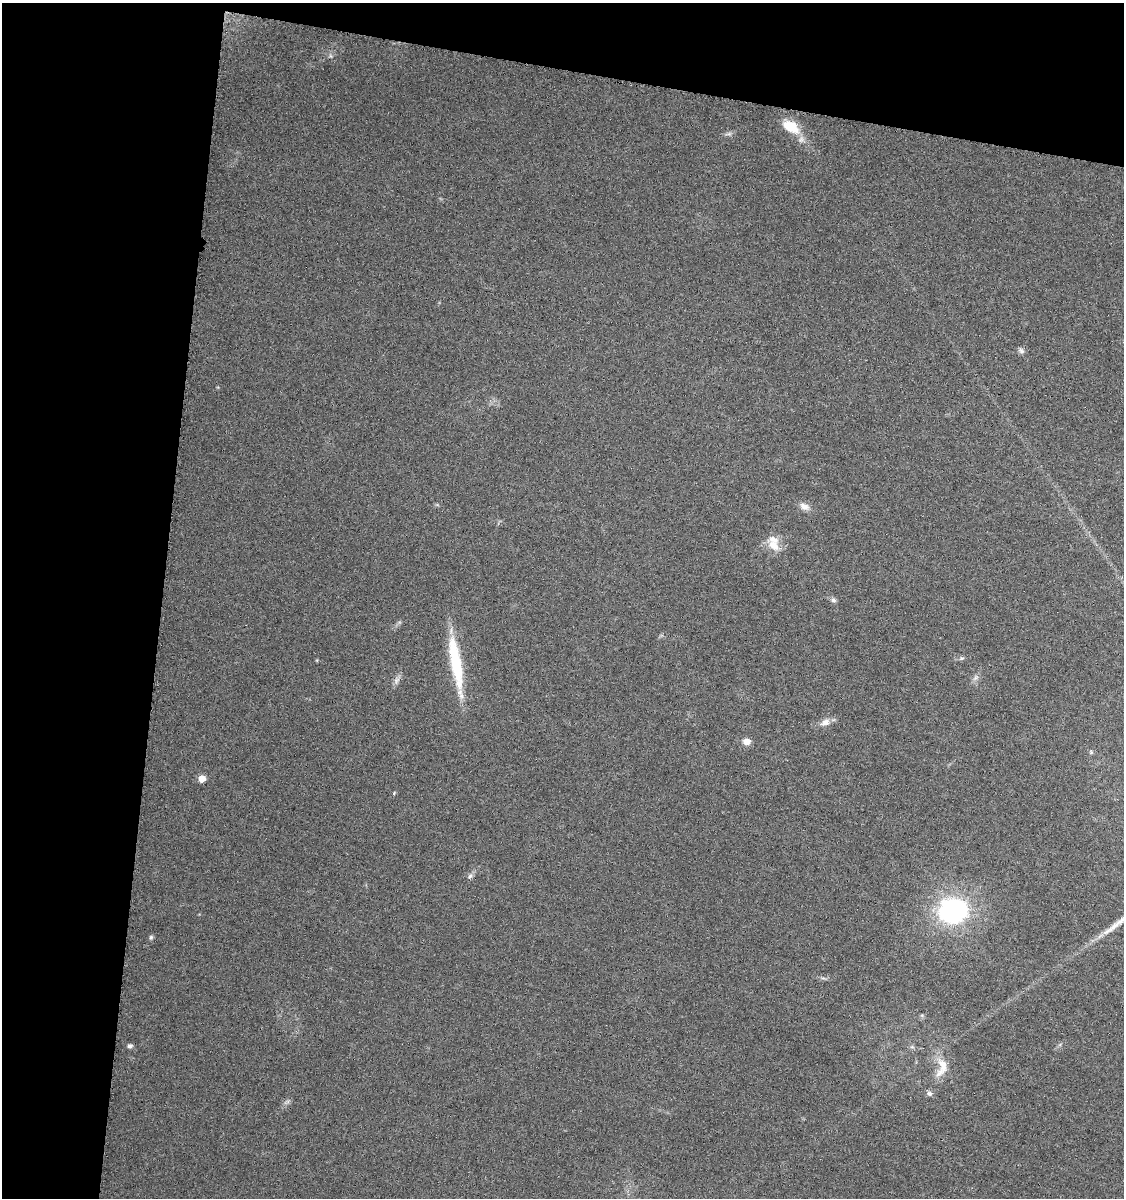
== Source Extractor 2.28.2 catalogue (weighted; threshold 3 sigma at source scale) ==
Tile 1 of 2 x 2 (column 1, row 1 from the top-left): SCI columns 120-1241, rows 1200-2395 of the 2495 x 2399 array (HDU 1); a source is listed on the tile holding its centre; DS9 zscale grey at full resolution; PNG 1126 x 1200 px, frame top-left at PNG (2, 3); no overlay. Shown black and unused: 20% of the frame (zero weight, under 3 of 6 exposures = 1% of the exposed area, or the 3 px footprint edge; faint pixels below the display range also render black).
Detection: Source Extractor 2.28.2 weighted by HDU 2 'WHT'; one run over the whole footprint, this tile lists its part. Background 0.0485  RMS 0.005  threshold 0.0205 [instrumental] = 3 sigma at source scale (4.09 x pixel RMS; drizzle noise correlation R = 1.36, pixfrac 0.8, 0.0396/0.0396 arcsec/px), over >= 5 px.
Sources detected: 25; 1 inside a brighter listed object's ellipse — not listed separately; the other 24 listed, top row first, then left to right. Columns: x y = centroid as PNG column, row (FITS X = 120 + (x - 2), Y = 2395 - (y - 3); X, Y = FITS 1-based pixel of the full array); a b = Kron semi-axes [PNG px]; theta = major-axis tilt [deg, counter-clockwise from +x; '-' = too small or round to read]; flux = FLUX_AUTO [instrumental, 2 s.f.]
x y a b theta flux
330 56 6 4 -88 0.81
791 127 22 12 -32 12
728 134 11 4 9 1.2
1021 351 9 7 -33 1.4
804 507 14 9 -23 3.1
773 545 19 13 -41 6.4
833 600 7 6 - 1.2
961 658 7 5 19 0.91
456 664 70 12 -80 28
975 678 10 5 45 1.5
396 680 10 7 53 1.9
825 722 15 9 16 3.4
747 741 7 5 -3 4.6
202 779 5 5 - 8
394 793 5 3 - 0.42
470 876 9 6 45 1.4
953 911 11 10 - 220
151 937 6 5 - 0.93
922 1015 6 4 18 0.65
130 1046 6 5 - 1.4
912 1047 6 4 -17 0.8
942 1067 31 15 79 10
930 1093 8 6 -42 1.4
287 1102 11 4 23 1.1